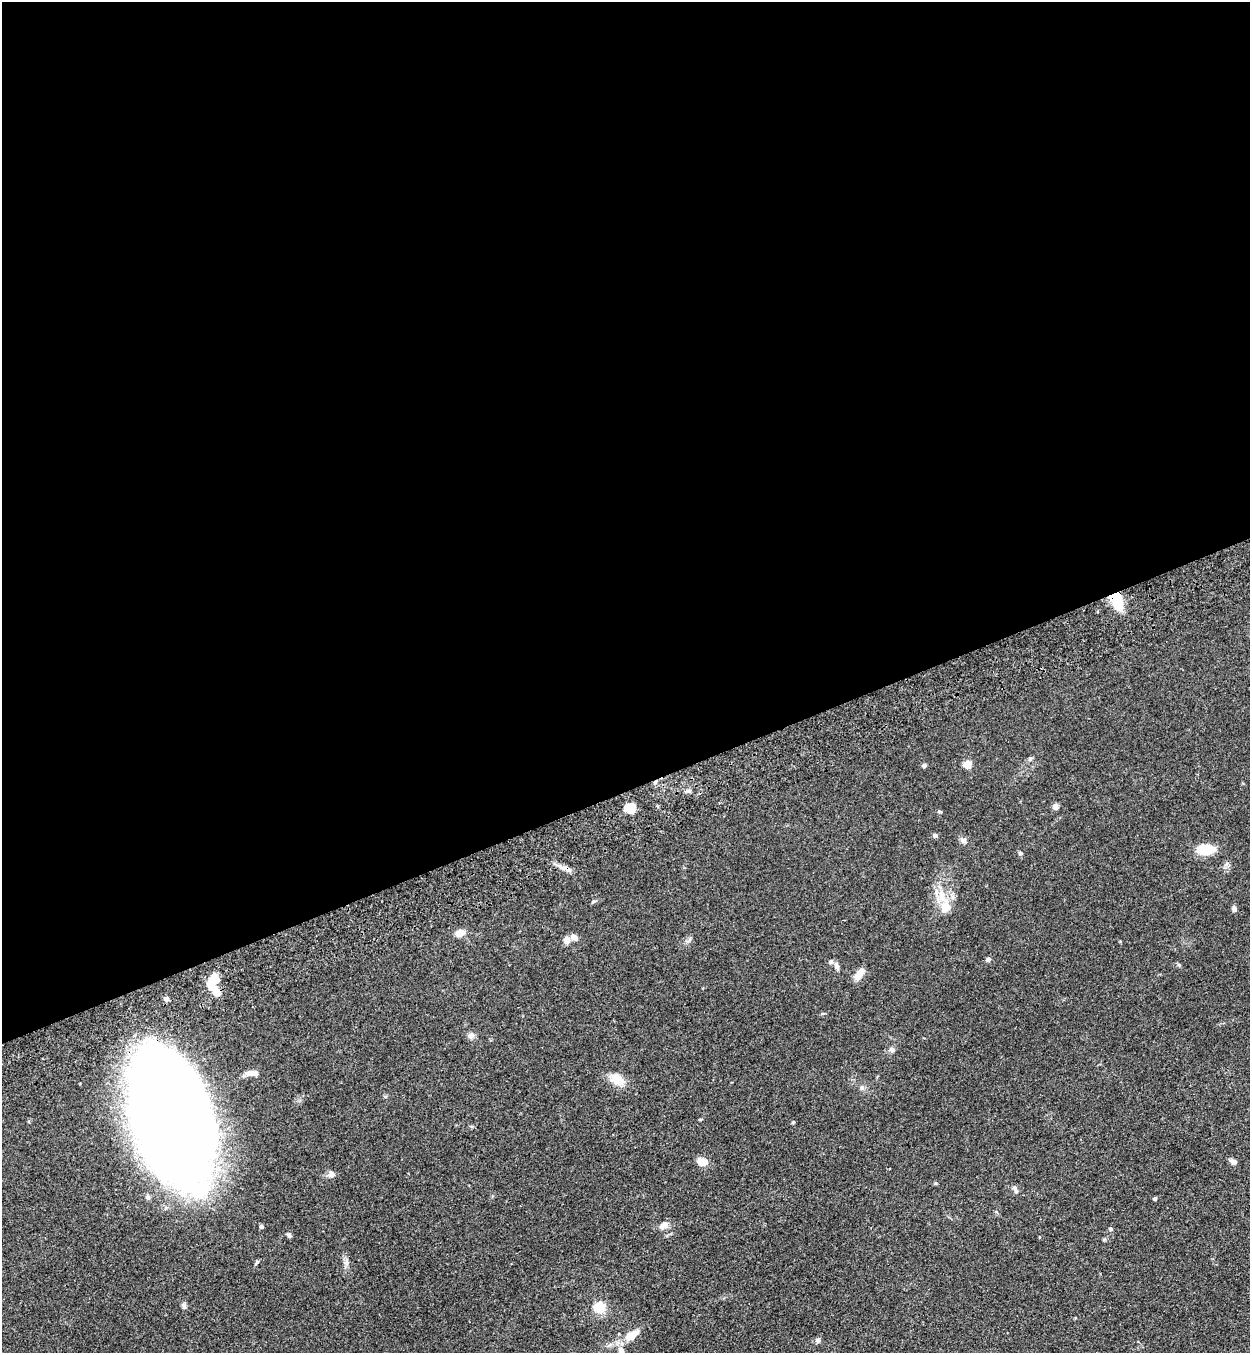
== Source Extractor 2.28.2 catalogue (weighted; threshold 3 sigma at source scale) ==
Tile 2 of 4 x 4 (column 2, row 1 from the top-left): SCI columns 1452-2699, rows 4166-5516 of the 5523 x 5630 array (HDU 1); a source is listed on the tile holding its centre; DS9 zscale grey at full resolution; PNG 1252 x 1355 px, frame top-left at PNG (2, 2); no overlay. Shown black and unused: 58% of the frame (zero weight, under 3 of 4 exposures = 6% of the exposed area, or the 3 px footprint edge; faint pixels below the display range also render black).
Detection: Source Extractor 2.28.2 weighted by HDU 2 'WHT'; one run over the whole footprint, this tile lists its part. Background 0.0595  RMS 0.0065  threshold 0.0292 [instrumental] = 3 sigma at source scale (4.5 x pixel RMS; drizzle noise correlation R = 1.50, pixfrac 1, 0.05/0.05 arcsec/px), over >= 5 px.
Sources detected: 49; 2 inside a brighter object's white glare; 1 cosmic-ray / hot-pixel residue — not listed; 2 inside a brighter listed object's ellipse — not listed separately; the other 44 listed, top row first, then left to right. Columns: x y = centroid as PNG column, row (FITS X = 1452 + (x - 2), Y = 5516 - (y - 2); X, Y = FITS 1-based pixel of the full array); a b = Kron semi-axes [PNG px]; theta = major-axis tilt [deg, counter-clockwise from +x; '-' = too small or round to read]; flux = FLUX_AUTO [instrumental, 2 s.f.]
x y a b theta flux
1117 599 21 14 -73 15
967 764 5 5 - 16
924 765 6 5 - 1.3
689 791 8 4 0 1.3
1055 806 8 6 -73 2.2
630 808 5 5 - 43
939 812 6 3 -2 0.8
935 835 6 6 - 1.2
963 840 9 7 -26 2
1206 850 20 11 3 14
1020 853 5 5 - 0.88
593 901 6 4 3 0.8
945 907 15 11 85 9.4
1234 909 7 5 -85 1.8
460 933 9 7 21 6.4
574 937 10 7 -46 3
567 940 10 8 -90 3.4
689 940 8 4 53 1.3
988 959 6 6 - 1.5
1179 965 6 4 -45 0.83
837 966 12 6 -75 2.6
859 974 18 8 54 5.1
212 981 20 10 68 13
166 999 6 5 - 1.7
471 1036 8 7 - 2.4
892 1049 7 6 - 1.6
251 1073 16 6 2 4.5
617 1079 19 12 -37 9.7
170 1115 116 62 -73 990
793 1122 5 4 - 0.62
702 1162 9 6 -12 9.4
1234 1162 9 6 -8 1.9
331 1174 9 8 - 2.3
1014 1188 8 6 -66 2.2
1155 1198 4 4 - 1.2
664 1225 13 8 13 3.9
261 1226 4 4 - 1.9
1110 1229 5 4 - 0.89
289 1235 7 5 -51 1.4
184 1306 8 5 -80 1.5
600 1308 10 9 - 13
633 1334 21 10 32 8.8
818 1340 7 6 - 1.6
621 1351 10 8 -65 3.2
Overlapping masked pixels (flux is a lower limit): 2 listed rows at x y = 1117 599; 170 1115
Isophote crosses this tile's border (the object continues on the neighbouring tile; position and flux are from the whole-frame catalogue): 1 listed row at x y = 621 1351
Unlisted compact peaks at least as high as the median listed source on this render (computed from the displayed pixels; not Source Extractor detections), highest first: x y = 936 1183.